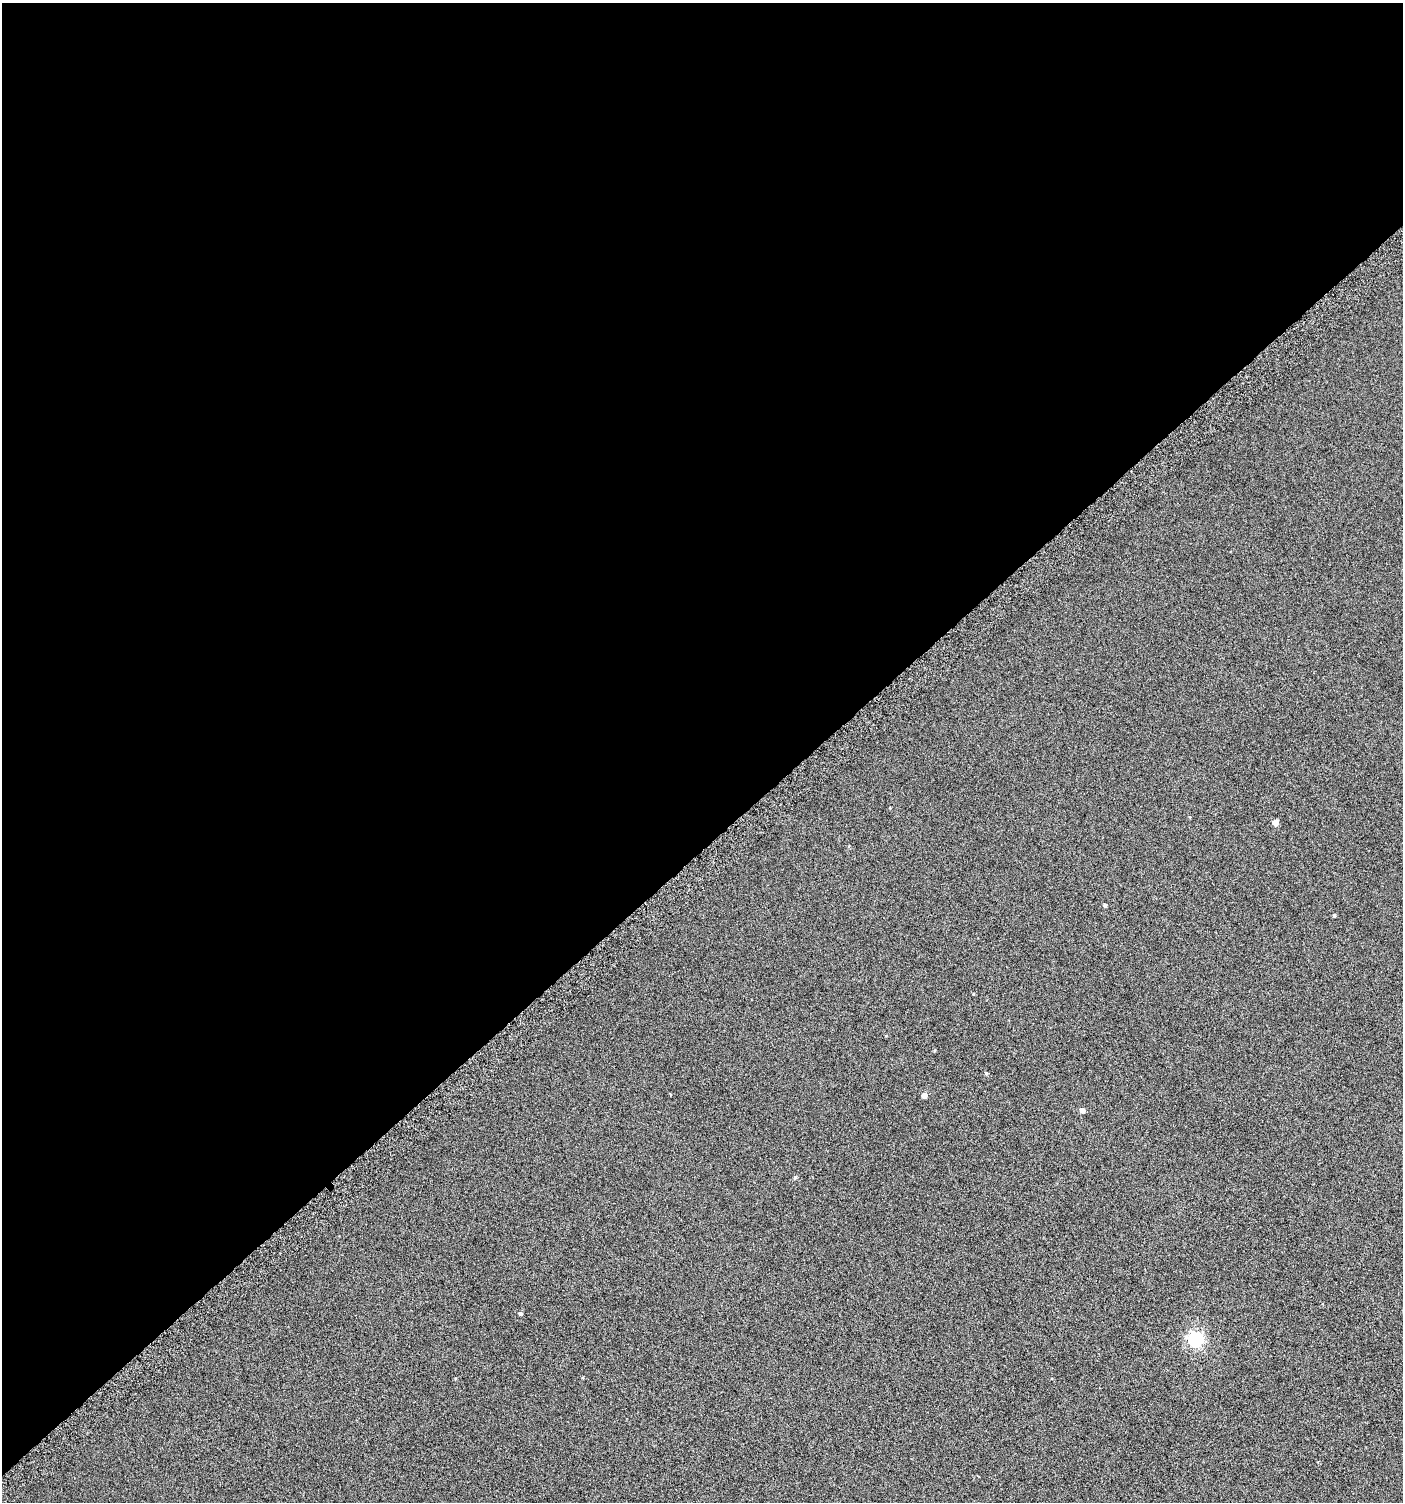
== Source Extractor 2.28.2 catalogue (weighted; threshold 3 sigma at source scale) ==
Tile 2 of 4 x 4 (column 2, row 1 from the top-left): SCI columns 1638-3038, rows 4529-6028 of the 6008 x 6064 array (HDU 1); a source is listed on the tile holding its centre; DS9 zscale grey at full resolution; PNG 1405 x 1504 px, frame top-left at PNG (2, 3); no overlay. Shown black and unused: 57% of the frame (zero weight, under 4 of 8 exposures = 2% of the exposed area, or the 3 px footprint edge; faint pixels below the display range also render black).
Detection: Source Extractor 2.28.2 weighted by HDU 2 'WHT'; one run over the whole footprint, this tile lists its part. Background -0.0786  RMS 0.26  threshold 1.07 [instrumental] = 3 sigma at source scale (4.09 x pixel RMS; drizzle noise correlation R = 1.36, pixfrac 0.8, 0.0396/0.0396 arcsec/px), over >= 5 px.
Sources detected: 10; all 10 listed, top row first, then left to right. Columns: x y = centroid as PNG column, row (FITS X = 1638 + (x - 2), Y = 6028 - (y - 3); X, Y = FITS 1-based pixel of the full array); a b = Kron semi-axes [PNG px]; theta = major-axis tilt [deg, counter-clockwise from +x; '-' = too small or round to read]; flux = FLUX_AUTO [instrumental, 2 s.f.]
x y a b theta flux
1275 823 5 5 - 180
1105 905 4 4 - 39
1334 915 4 3 - 31
973 994 4 3 - 17
986 1073 4 4 - 26
924 1095 5 5 - 120
1082 1110 5 5 - 95
795 1177 5 4 - 32
520 1313 4 4 - 48
1195 1339 6 6 - 4900